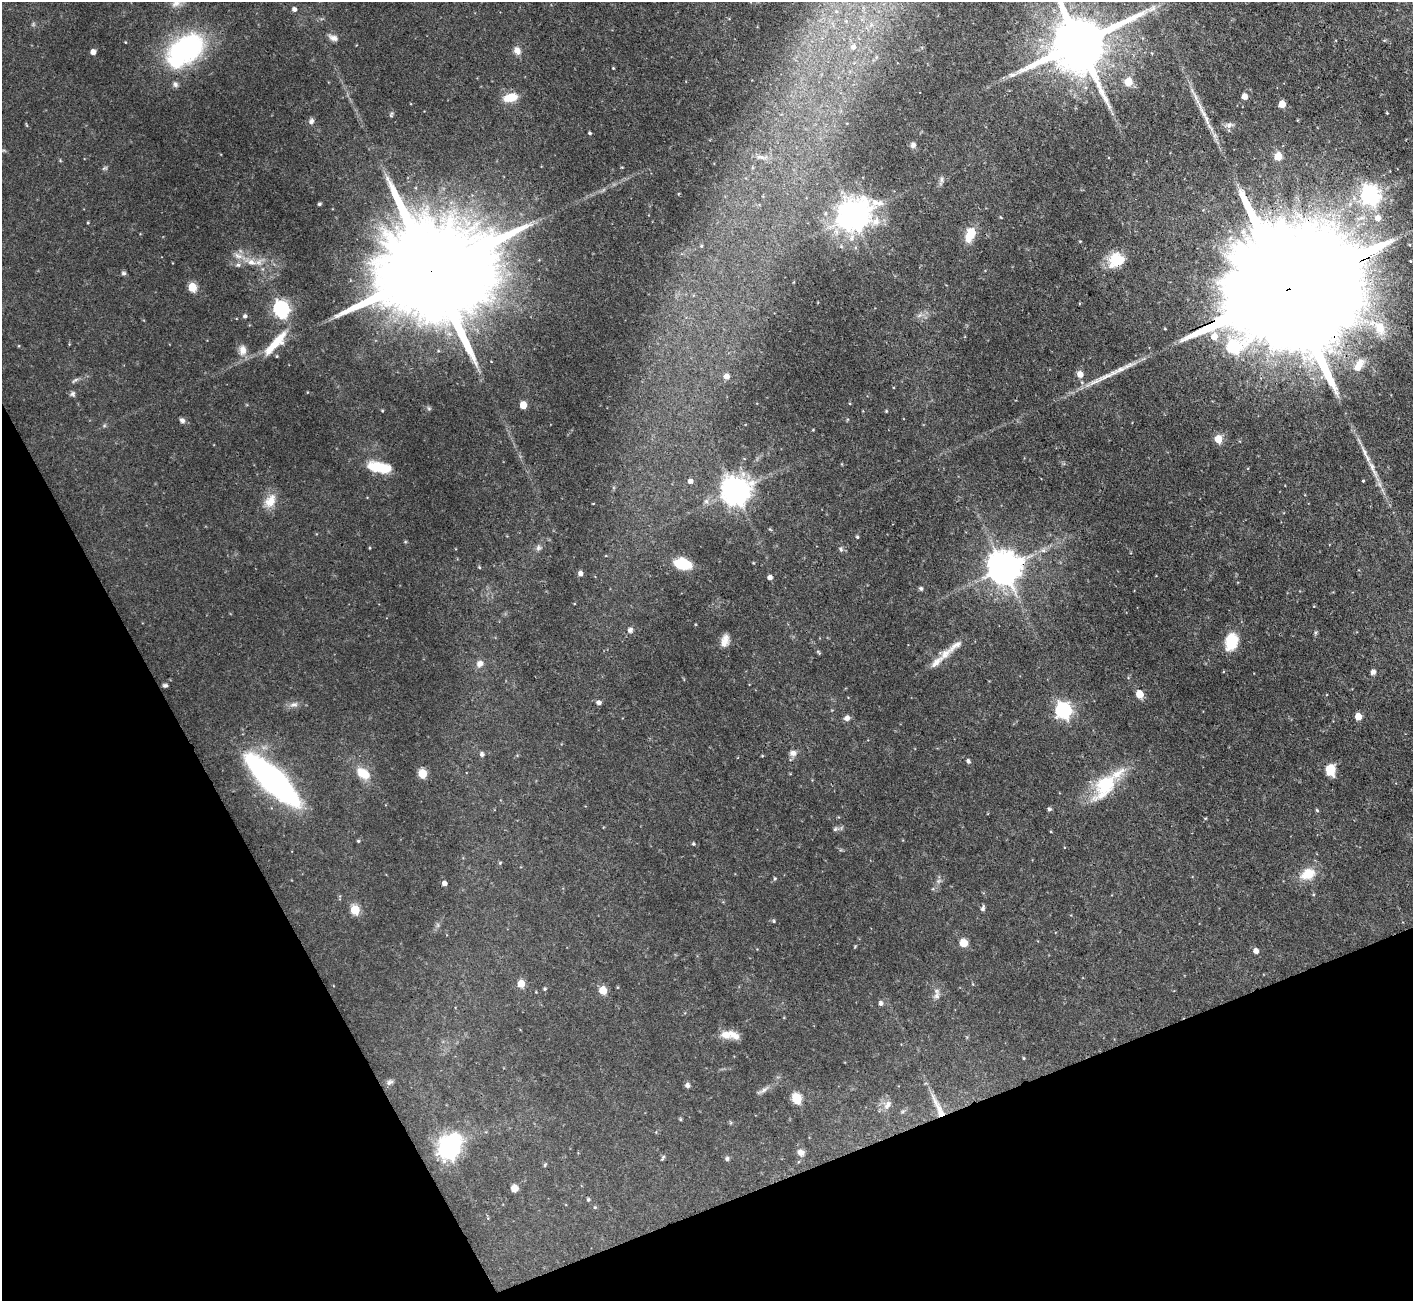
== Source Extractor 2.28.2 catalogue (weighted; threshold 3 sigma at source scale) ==
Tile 14 of 4 x 4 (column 2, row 4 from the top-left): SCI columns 1413-2823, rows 286-1584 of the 5648 x 5633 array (HDU 1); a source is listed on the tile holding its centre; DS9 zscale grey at full resolution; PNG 1415 x 1303 px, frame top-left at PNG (2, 2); no overlay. Shown black and unused: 22% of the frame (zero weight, under 3 of 4 exposures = <1% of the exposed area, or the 3 px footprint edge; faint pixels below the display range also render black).
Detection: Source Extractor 2.28.2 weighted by HDU 2 'WHT'; one run over the whole footprint, this tile lists its part. Background 0.0568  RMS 0.0043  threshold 0.0194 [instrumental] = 3 sigma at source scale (4.5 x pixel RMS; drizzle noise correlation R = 1.50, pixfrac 1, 0.05/0.05 arcsec/px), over >= 5 px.
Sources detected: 142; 1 inside a brighter object's white glare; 2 long thin detections or spike segments (spike, bleed or trail) — not listed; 5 inside a brighter listed object's ellipse — not listed separately; the other 134 listed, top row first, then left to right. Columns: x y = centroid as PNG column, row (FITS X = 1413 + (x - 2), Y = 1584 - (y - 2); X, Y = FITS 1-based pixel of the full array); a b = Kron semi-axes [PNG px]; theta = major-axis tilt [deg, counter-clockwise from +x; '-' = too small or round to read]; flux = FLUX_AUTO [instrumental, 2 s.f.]
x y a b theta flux
176 3 15 8 33 2.9
294 9 5 5 - 1.4
1152 9 14 7 30 2.9
333 38 13 7 -24 2
125 42 4 2 - 0.27
1079 43 18 18 - 3400
853 47 7 7 - 2.1
186 48 33 21 27 79
517 51 10 8 -60 2.4
93 52 4 4 - 2.5
613 68 3 3 - 0.35
1128 82 9 8 - 5.3
175 84 9 6 -54 1.3
1244 96 5 4 - 3.8
511 97 15 9 13 8.3
1282 104 5 5 - 8
1387 113 4 3 - 0.33
391 115 7 5 74 0.71
1206 120 17 5 -72 2.9
311 121 8 6 51 1.4
1229 125 9 6 10 1.6
590 133 4 3 - 0.64
913 145 7 6 - 1.4
1278 156 5 5 - 10
762 157 16 4 -6 1.9
104 168 8 3 12 0.61
942 179 9 4 90 1.1
1370 195 8 7 - 220
319 204 4 3 - 0.72
853 216 12 10 33 520
1378 218 7 6 - 3.6
88 223 3 3 - 0.42
1243 232 9 6 63 1.8
970 234 17 9 65 9
238 256 13 7 -15 3
1116 260 18 15 39 12
251 262 14 9 -15 4.5
238 265 7 5 -41 0.94
430 272 57 22 22 19000
124 273 6 5 - 0.82
192 287 5 5 - 18
1287 290 94 25 22 39000
281 309 7 6 - 110
245 316 6 5 - 0.87
1380 328 21 14 -65 8.9
1214 336 7 6 - 4.8
276 343 40 10 47 11
242 350 15 11 -89 3.6
1359 365 20 10 58 5.8
1080 374 7 6 - 3
726 376 5 5 - 2.6
75 380 11 4 36 0.92
73 394 8 6 72 1
523 405 5 5 - 7.5
886 411 4 3 - 0.42
182 420 8 6 -33 1.2
104 426 6 4 19 0.59
1218 439 6 5 - 8.6
379 467 25 10 -11 14
1372 468 38 6 -64 6.2
690 481 5 5 - 1.7
1363 481 3 3 - 0.49
735 491 9 9 - 580
270 501 19 13 57 6
857 537 4 4 - 0.57
370 548 4 3 - 0.32
538 548 8 6 67 1.2
841 549 6 5 - 0.85
1043 550 7 4 -19 0.85
682 564 13 8 -15 18
479 567 4 3 - 0.38
1004 568 10 9 - 890
580 573 5 4 - 1.8
770 577 5 4 - 1.8
921 588 5 5 - 0.81
630 630 8 7 - 1.4
725 640 15 8 77 3.4
1231 641 18 13 73 13
818 652 8 4 -55 0.56
937 662 25 8 41 4.4
480 664 9 8 - 2.5
1373 672 7 5 44 1.4
165 685 5 4 - 0.88
1139 694 5 5 - 9
599 703 5 5 - 1.5
294 704 12 7 18 2
1063 710 7 7 - 110
1358 717 5 5 - 7
847 718 7 6 - 1.7
793 753 9 8 - 2.1
482 754 5 5 - 1.2
968 761 5 4 - 1
1330 770 10 8 -82 9.1
363 773 18 11 -37 7.2
422 774 5 5 - 16
272 780 44 13 -44 210
1105 786 40 21 54 22
1049 809 5 5 - 0.76
1317 810 5 4 - 0.46
1205 818 5 3 - 0.34
835 829 6 5 - 0.8
358 841 4 3 - 0.45
693 844 5 4 - 0.53
500 863 4 4 - 0.44
1308 874 21 14 24 7.9
775 879 5 4 - 0.56
938 881 7 5 45 1
444 883 4 4 - 1.9
983 908 7 5 72 0.96
355 910 6 5 - 19
774 921 4 4 - 0.51
963 943 7 7 - 5.8
1256 951 5 5 - 2.5
521 984 5 5 - 9.9
545 989 4 4 - 0.55
603 990 5 5 - 11
937 996 11 8 75 2.1
880 1003 5 5 - 1.3
726 1035 15 9 -16 4.3
1024 1058 4 3 - 0.39
390 1082 9 6 24 1.2
687 1085 6 6 - 1.1
764 1090 12 4 39 1.5
796 1098 6 5 - 24
887 1105 15 8 61 2.8
938 1108 37 7 -64 7.3
448 1148 10 8 61 270
801 1152 9 8 - 2.3
663 1158 9 3 63 0.59
727 1159 6 5 - 0.84
545 1165 6 3 72 0.45
514 1188 7 7 - 2.6
588 1199 5 4 - 0.54
595 1207 5 4 - 0.48
Overlapping masked pixels (flux is a lower limit): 5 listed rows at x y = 1079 43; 430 272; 1287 290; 1004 568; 938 1108
Isophote crosses this tile's border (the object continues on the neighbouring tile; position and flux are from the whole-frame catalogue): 3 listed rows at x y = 176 3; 1079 43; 1287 290